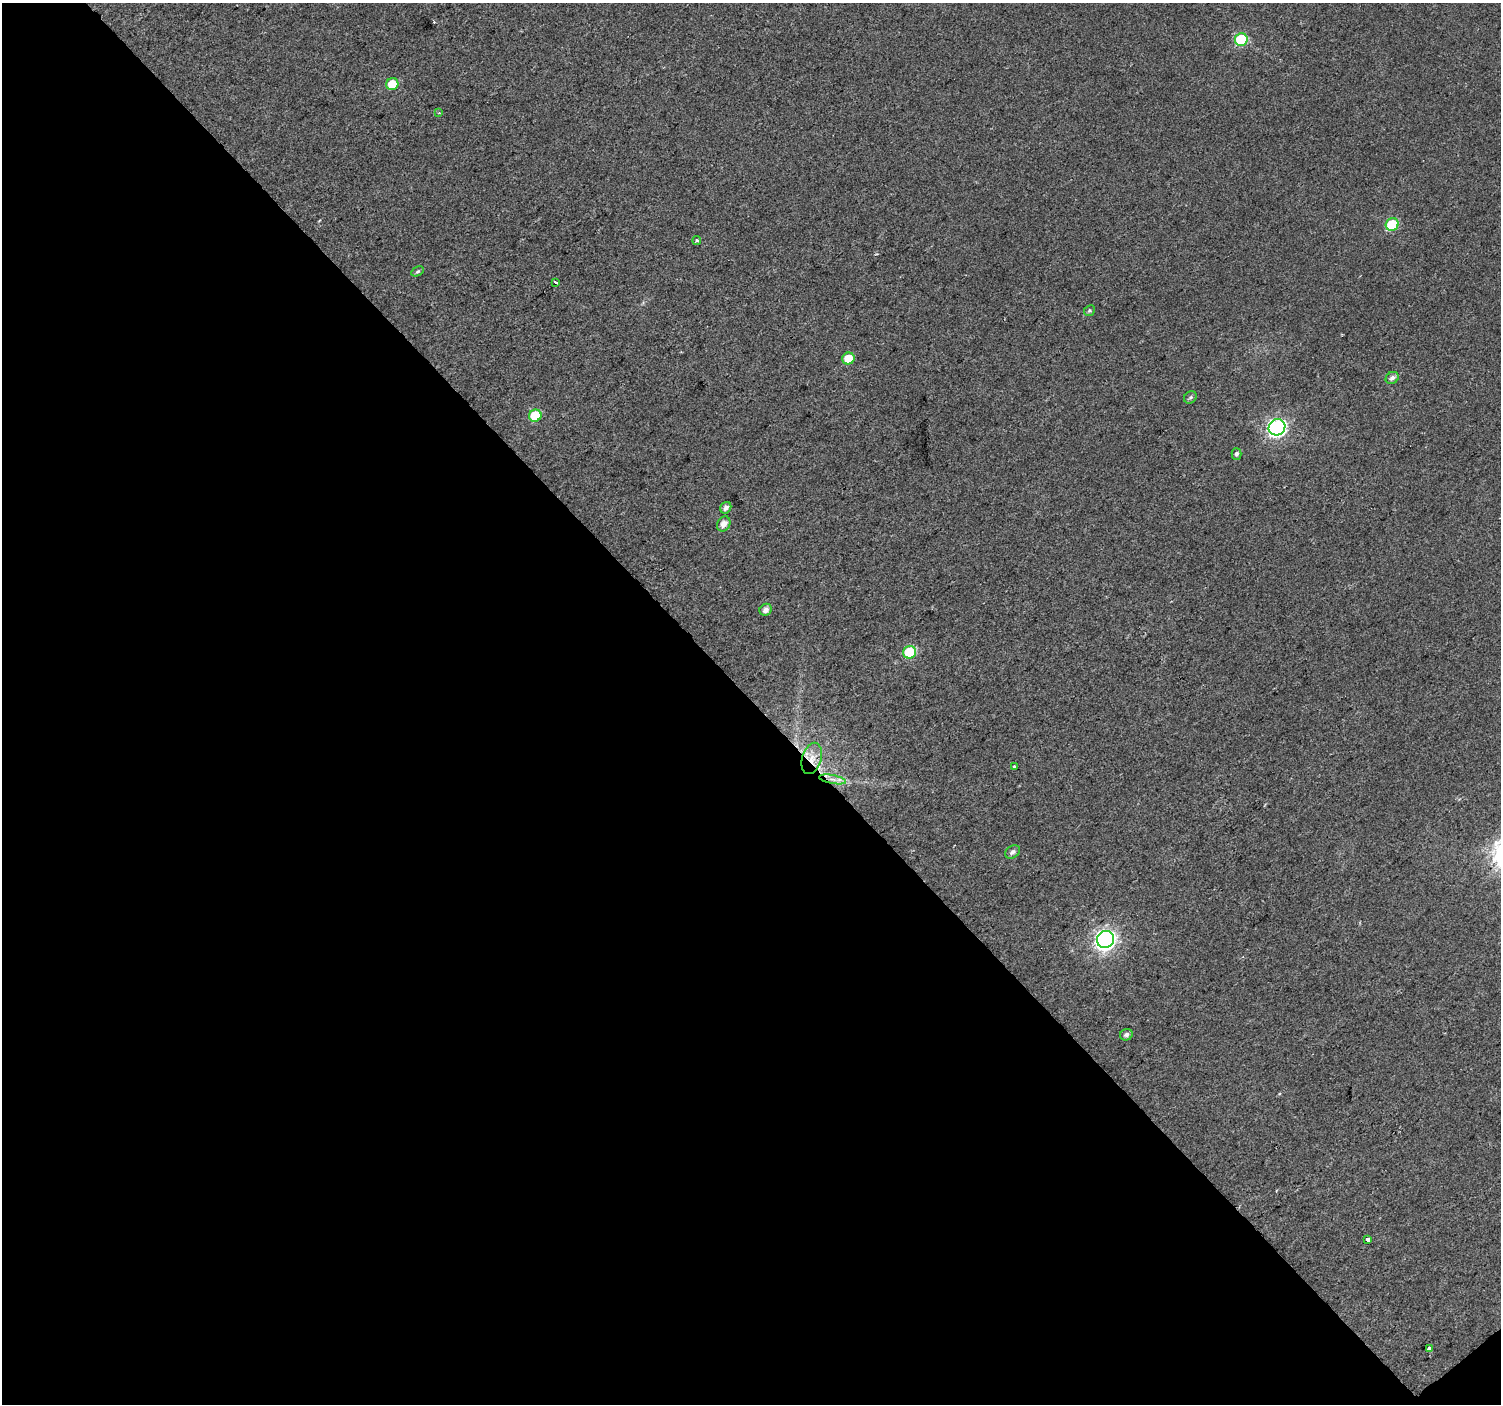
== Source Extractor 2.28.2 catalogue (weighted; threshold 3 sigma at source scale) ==
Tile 3 of 2 x 2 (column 1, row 2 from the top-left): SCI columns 1-1499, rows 99-1500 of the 2998 x 2983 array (HDU 1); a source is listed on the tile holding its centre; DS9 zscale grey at full resolution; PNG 1503 x 1406 px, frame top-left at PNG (2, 3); each listed source drawn as its Kron ellipse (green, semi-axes under 4 px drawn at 4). Shown black and unused: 50% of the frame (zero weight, under 2 of 3 exposures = <1% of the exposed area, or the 3 px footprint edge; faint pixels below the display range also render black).
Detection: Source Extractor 2.28.2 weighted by HDU 2 'WHT'; one run over the whole footprint, this tile lists its part. Background 0.0182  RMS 0.0079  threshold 0.0355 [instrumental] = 3 sigma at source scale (4.5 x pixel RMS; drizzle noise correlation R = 1.50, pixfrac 1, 0.0396/0.0396 arcsec/px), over >= 5 px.
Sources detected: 27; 1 cosmic-ray / hot-pixel residue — neither listed nor drawn; the other 26 listed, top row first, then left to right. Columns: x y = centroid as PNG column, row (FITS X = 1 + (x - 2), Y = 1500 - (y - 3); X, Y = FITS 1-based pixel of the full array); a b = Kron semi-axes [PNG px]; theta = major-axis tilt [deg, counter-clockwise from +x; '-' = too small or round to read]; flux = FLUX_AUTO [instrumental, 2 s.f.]
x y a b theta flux
1241 40 6 6 - 50
392 84 6 6 - 16
439 113 4 2 - 0.57
1392 224 6 6 - 34
697 241 4 4 - 1.2
418 271 7 4 30 1.3
555 282 4 3 - 7
1089 311 6 5 - 1.3
848 358 6 5 - 14
1392 378 7 5 35 3.3
1190 397 7 5 43 1.7
535 416 6 6 - 26
1277 427 8 8 - 210
1236 454 5 5 - 1.6
726 508 6 5 - 3.5
724 524 8 6 64 5.4
766 610 6 5 - 4.2
910 652 6 6 - 38
812 758 16 9 74 10
1015 767 3 3 - 1.8
833 779 14 4 -10 4.3
1013 852 8 6 34 2.9
1105 939 9 8 - 330
1126 1035 6 5 - 2.6
1367 1239 4 3 - 6.9
1429 1348 4 3 - 3.9
Overlapping masked pixels (flux is a lower limit): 2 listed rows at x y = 812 758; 833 779